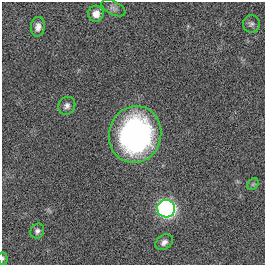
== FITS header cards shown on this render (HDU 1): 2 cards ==
NAXIS1  =                  263
NAXIS2  =                  263

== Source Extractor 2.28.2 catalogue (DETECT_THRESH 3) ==
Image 263 x 263 px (HDU 1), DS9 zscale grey, 1 PNG px = 1 image px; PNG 267 x 267 px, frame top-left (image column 1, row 263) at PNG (2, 2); each listed source drawn as its Kron ellipse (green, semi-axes under 4 px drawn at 4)
Background -7.98e-04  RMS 0.036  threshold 0.109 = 3 sigma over >= 5 px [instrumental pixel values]
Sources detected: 11; all 11 listed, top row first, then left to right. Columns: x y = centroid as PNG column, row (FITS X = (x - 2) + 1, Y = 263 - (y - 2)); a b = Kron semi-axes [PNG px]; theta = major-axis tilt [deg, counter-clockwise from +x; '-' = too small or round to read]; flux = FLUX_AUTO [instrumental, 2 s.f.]
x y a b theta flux
113 8 13 6 -25 9
96 14 8 8 - 23
251 24 8 8 - 8.3
38 27 10 7 83 14
67 106 9 8 - 10
135 134 29 26 74 700
253 184 6 5 - 4.1
166 209 9 9 - 950
37 231 8 6 59 7.8
164 242 9 7 36 11
3 258 6 5 - 3.8
At the frame edge (FLAGS 8, measured only in part): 1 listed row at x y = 3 258